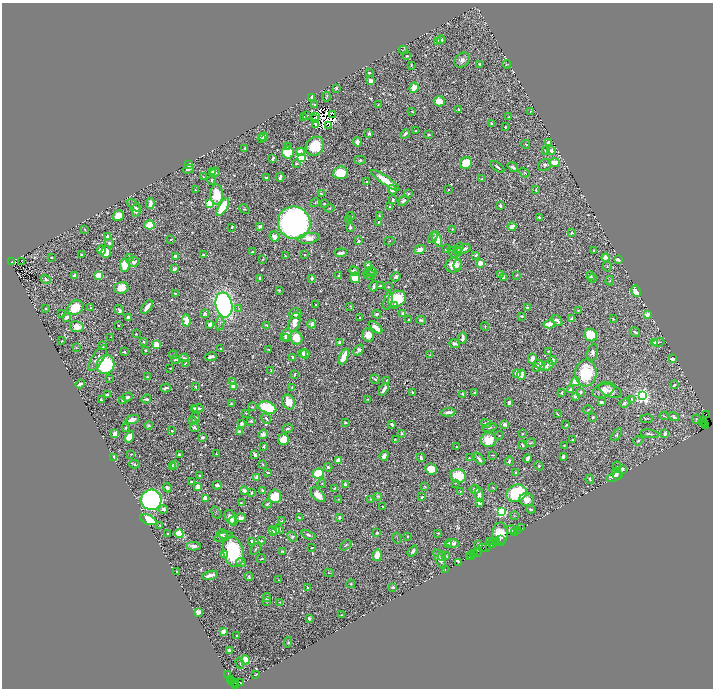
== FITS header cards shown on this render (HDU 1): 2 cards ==
NAXIS1  =                 1421
NAXIS2  =                 1372

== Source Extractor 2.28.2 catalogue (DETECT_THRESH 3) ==
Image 1421 x 1372 px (HDU 1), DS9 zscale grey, zoomed out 1/2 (1 PNG px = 2 x 2 image px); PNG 715 x 690 px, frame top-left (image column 1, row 1371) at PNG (2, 3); each listed source drawn as its Kron ellipse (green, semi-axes under 4 px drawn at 4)
Background 1.23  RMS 0.01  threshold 0.0299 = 3 sigma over >= 5 px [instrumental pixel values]
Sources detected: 968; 85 cannot appear on this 1/2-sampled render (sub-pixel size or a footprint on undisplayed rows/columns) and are neither listed nor drawn; of the other 883, the 500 brightest by FLUX_AUTO listed and drawn (383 fainter detections omitted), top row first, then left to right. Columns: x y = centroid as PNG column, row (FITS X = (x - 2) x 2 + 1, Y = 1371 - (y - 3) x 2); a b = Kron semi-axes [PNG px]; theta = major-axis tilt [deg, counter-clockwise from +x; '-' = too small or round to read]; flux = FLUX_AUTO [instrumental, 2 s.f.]
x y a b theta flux
441 40 4 3 - 3.8
438 41 3 3 - 7.9
403 50 4 2 - 2.1
407 56 3 3 - 2.3
462 60 9 6 40 10
479 64 3 2 - 2.1
507 64 4 3 - 2.2
411 65 4 3 - 1.8
369 73 3 2 - 4.8
370 81 3 3 - 19
336 88 3 3 - 2.8
414 88 5 4 - 30
312 97 3 2 - 9.8
327 97 5 2 - 1.8
439 101 5 5 - 25
315 105 3 2 - 2.9
378 105 3 2 - 1.9
459 109 3 2 - 3.8
412 112 3 3 - 2.9
530 112 3 2 - 2.1
333 114 2 2 - 2
307 115 3 1 - 1.7
303 117 3 2 - 6.3
316 117 2 1 - 2
509 117 4 2 - 1.8
314 118 2 1 - 2
491 123 4 3 - 3.1
316 125 2 1 - 2.1
329 126 2 1 - 2.2
505 127 3 3 - 2.7
416 131 2 2 - 2.3
369 133 2 2 - 15
405 134 5 3 - 7.9
429 134 3 2 - 3.4
264 137 4 2 - 3.9
262 138 2 2 - 2
357 142 5 3 - 7.8
549 142 4 3 - 6.8
526 144 4 2 - 2.4
287 146 2 2 - 2.4
315 146 10 8 48 70
245 148 3 2 - 3.4
546 150 4 3 - 2.5
551 151 4 3 - 9.2
288 152 6 6 - 80
300 152 4 4 - 30
273 158 4 2 - 6.6
302 158 3 3 - 280
360 160 6 3 1 3.9
466 163 6 5 - 51
555 163 5 3 - 41
189 164 4 3 - 20
296 164 3 2 - 3.3
545 165 7 5 36 7.5
498 167 8 2 -38 4.7
513 167 5 3 - 6.5
188 169 5 3 - 4.1
213 171 3 2 - 4.8
215 172 5 4 - 12
340 173 7 6 - 79
524 173 5 4 - 3.3
203 177 3 2 - 2.1
280 177 4 2 - 7.8
266 178 4 2 - 5.2
482 179 2 2 - 3.4
212 180 4 3 - 2.3
385 180 17 4 -35 43
367 181 2 2 - 3.2
536 189 4 2 - 2.3
196 190 3 1 - 1.9
392 190 5 3 - 19
448 190 2 2 - 2.2
217 194 10 6 -90 84
321 194 3 2 - 3.8
408 194 4 2 - 1.8
393 200 4 3 - 2.8
403 201 6 3 39 8.4
150 203 5 3 - 15
210 203 3 3 - 220
315 203 5 3 - 1.9
324 204 2 2 - 2.1
134 205 8 3 -39 3.3
500 205 4 2 - 5.3
390 206 3 2 - 5
223 207 10 4 61 110
329 208 5 4 - 2.3
244 209 5 4 - 3.2
136 210 6 4 -87 14
379 215 4 2 - 1.9
118 216 6 5 - 27
350 216 4 3 - 4
539 217 4 3 - 3.4
349 220 3 2 - 4.3
378 222 3 3 - 2.6
294 223 16 16 - 1000
149 225 5 4 - 32
260 226 3 3 - 5.4
512 226 4 3 - 21
232 227 3 2 - 2
350 227 3 2 - 5.6
84 229 3 2 - 2.4
452 229 4 2 - 1.8
572 233 4 2 - 4.1
107 236 3 2 - 8.2
274 236 5 5 - 15
433 237 6 4 57 3.5
309 238 11 5 7 21
171 239 2 2 - 4.3
437 239 8 4 -67 32
359 241 3 3 - 5.6
389 241 5 2 - 1.8
109 243 4 4 - 4.8
459 248 6 3 57 2.8
447 249 4 3 - 4.9
464 249 7 3 18 12
102 250 4 4 - 22
420 250 6 3 19 21
594 250 3 2 - 1.7
458 251 4 3 - 3.6
106 252 6 4 -88 34
252 252 2 2 - 2.9
453 252 7 3 -51 2.4
341 253 6 2 6 11
82 255 3 2 - 4.3
204 255 3 2 - 11
305 255 2 2 - 2
476 255 4 3 - 4.2
285 256 2 2 - 2.1
52 257 2 2 - 3.4
130 257 2 2 - 4
175 257 3 3 - 11
605 258 4 3 - 20
263 259 3 2 - 2.1
618 259 4 2 - 19
22 261 3 1 - 8.1
12 262 4 2 - 1500
133 262 6 5 - 10
480 263 3 2 - 74
125 265 7 5 82 51
368 265 4 3 - 9.5
454 265 8 7 - 34
458 265 5 3 - 3.8
607 266 5 3 - 2.4
175 269 3 2 - 11
354 271 5 4 - 7.9
371 271 6 3 6 2.6
370 273 7 3 13 2.4
500 274 3 2 - 1.7
339 275 2 2 - 2.7
370 275 6 4 10 2.9
516 275 4 3 - 2.3
590 275 4 3 - 13
75 276 3 2 - 25
99 276 3 3 - 130
396 277 5 3 - 5.4
503 277 3 3 - 7.4
259 278 2 2 - 4.5
312 278 2 2 - 16
355 278 5 5 - 45
593 278 4 3 - 2.2
46 279 5 4 - 3.4
610 281 5 3 - 2.4
374 286 5 2 - 5.9
380 286 3 2 - 5
388 287 2 2 - 2.4
121 288 7 6 - 33
279 290 3 2 - 2.1
636 291 6 4 -62 32
176 293 3 2 - 3.4
397 299 9 7 30 94
388 301 9 4 76 6.8
316 304 2 2 - 2
224 305 13 8 -78 950
350 306 3 2 - 1.8
394 306 4 4 - 3.7
90 307 3 3 - 1.7
147 307 8 2 54 22
46 308 2 2 - 6.5
75 308 8 7 - 63
238 308 3 3 - 1.7
528 308 2 2 - 32
119 310 5 4 - 6.9
578 310 3 2 - 3
403 313 2 2 - 20
62 314 2 2 - 2.9
204 314 4 4 - 7
295 314 6 5 - 6.2
377 314 4 2 - 6.2
647 315 3 3 - 23
521 316 2 2 - 4.9
67 317 4 3 - 13
359 317 3 2 - 2.9
128 318 4 2 - 11
572 318 3 3 - 6.8
409 319 3 2 - 4.3
613 319 4 3 - 2.1
186 320 6 3 -84 32
421 320 5 3 - 5
557 321 6 3 -48 8.5
295 322 9 5 74 19
220 323 7 3 80 3.8
210 324 4 3 - 19
312 324 4 4 - 11
549 324 5 3 - 31
118 325 2 2 - 1.9
266 325 4 2 - 2.3
485 326 4 3 - 1.9
77 327 7 5 -13 18
376 327 8 4 -44 20
635 332 5 3 - 4
136 334 2 2 - 1.7
286 335 6 5 - 14
368 335 6 6 - 26
591 335 7 6 - 78
111 337 2 2 - 1.8
286 338 3 2 - 3.7
296 338 7 6 - 34
462 338 5 3 - 14
62 341 3 2 - 2.3
144 342 3 3 - 5.1
340 342 2 2 - 8.6
658 342 6 3 16 2.7
655 343 2 2 - 21
156 344 4 3 - 41
454 344 5 3 - 8.8
102 346 3 3 - 7.2
76 348 3 3 - 2.6
220 348 2 2 - 3.1
145 350 2 2 - 8.9
269 350 3 2 - 4.2
359 350 6 4 45 7.7
548 351 3 2 - 2.4
125 352 3 2 - 3.3
592 352 8 5 75 7.4
303 353 4 2 - 8.5
305 354 4 3 - 32
173 355 4 3 - 2.1
430 355 2 2 - 1.7
344 356 8 3 66 42
211 357 6 3 10 11
292 357 2 2 - 3.9
98 358 15 5 57 12
184 358 5 3 - 3.9
532 358 5 4 - 13
672 359 4 2 - 8.1
175 360 4 2 - 4.4
552 360 4 3 - 8.4
185 363 3 2 - 2.9
106 365 9 8 - 250
540 365 6 4 -37 10
547 366 7 4 32 11
536 367 3 3 - 4.3
170 368 2 2 - 1.7
271 370 2 2 - 3.7
517 373 3 3 - 45
586 373 13 10 82 110
295 374 4 2 - 2.6
521 375 5 3 - 17
147 377 3 2 - 3.5
109 378 4 2 - 1.8
375 379 5 2 - 3
387 380 2 2 - 2.4
575 381 5 4 - 25
232 382 3 2 - 3.2
80 384 5 2 - 10
674 385 3 2 - 4.2
234 386 3 2 - 59
196 387 3 2 - 3.1
292 387 2 2 - 1.8
166 388 5 2 - 5
384 390 6 2 53 15
570 390 3 3 - 9.1
603 390 11 7 23 24
610 391 12 6 -20 12
412 392 3 2 - 2.4
562 392 3 2 - 1.8
580 392 3 2 - 4.2
475 393 4 2 - 5
463 394 4 2 - 6.1
107 395 3 3 - 7.3
642 395 4 4 - 760
575 396 4 3 - 8
127 397 5 3 - 7.8
146 399 5 3 - 4.1
368 399 4 2 - 1.8
632 399 3 2 - 1.9
101 400 3 2 - 5.1
123 400 4 3 - 9.5
288 402 8 6 -65 28
509 402 3 3 - 9.8
601 402 3 2 - 5.5
625 403 6 3 21 6.2
231 404 3 2 - 2
252 407 3 2 - 3.5
267 407 9 5 -19 110
194 408 3 3 - 4.3
198 408 6 3 4 9.4
588 410 4 2 - 2.1
448 412 7 2 6 9.6
246 413 4 3 - 1.9
557 414 3 2 - 1.7
706 414 2 1 - 34
664 416 4 2 - 1.7
593 417 3 2 - 3.2
674 417 5 4 - 6.5
195 418 5 3 - 4.5
266 419 5 3 - 4.5
646 419 6 2 7 1.8
696 419 4 3 - 2.2
132 420 7 4 18 18
193 421 2 2 - 4.7
251 421 4 2 - 4.3
345 422 4 3 - 3.5
703 422 3 1 - 730
486 423 5 3 - 3.6
705 423 2 1 - 22
241 424 4 4 - 4.5
392 424 3 2 - 9.5
505 424 3 3 - 15
148 425 4 4 - 2.8
566 425 4 2 - 2.4
705 425 3 2 - 2.1
126 428 4 3 - 2.6
194 428 5 3 - 5.5
489 428 7 4 15 3.3
288 429 5 3 - 3.7
172 431 2 2 - 2.9
239 432 3 3 - 6.4
115 434 3 2 - 25
263 434 5 4 - 12
401 434 3 2 - 3.3
522 434 3 2 - 2.5
617 434 7 3 55 3.6
649 434 9 3 -8 5.1
665 434 4 3 - 7.2
499 435 4 3 - 1.8
129 437 6 4 58 44
202 437 3 3 - 6.3
395 439 3 2 - 2
283 440 5 5 - 66
488 440 8 7 - 42
573 440 3 2 - 2.4
638 441 5 3 - 3.8
530 443 5 3 - 3.6
522 445 4 2 - 3.3
263 446 3 3 - 4.7
456 446 2 2 - 1.7
564 446 3 3 - 2.5
131 454 2 2 - 2.7
179 454 3 2 - 3.6
216 454 2 2 - 1.8
255 455 4 3 - 9.6
492 455 3 1 - 1.7
384 456 5 3 - 8.1
563 456 2 2 - 11
114 457 3 3 - 20
421 458 4 2 - 6.6
469 458 3 2 - 2.2
479 459 7 3 -51 9
527 459 4 3 - 16
338 460 3 3 - 24
509 461 4 3 - 5
134 464 5 2 - 4.4
174 464 3 2 - 6.6
263 464 3 2 - 2
172 466 2 2 - 1.9
539 466 5 4 - 2.3
617 466 4 3 - 1.9
328 467 4 3 - 4.3
431 469 6 5 - 39
622 469 4 4 - 7.6
267 472 3 2 - 2.7
318 473 5 5 - 80
516 473 4 3 - 3.3
616 474 6 4 -78 7.6
200 476 3 2 - 5.2
458 476 8 6 -16 66
257 477 3 3 - 18
614 477 8 4 17 12
590 479 4 3 - 4.4
191 482 3 3 - 3.2
322 483 4 3 - 1.7
455 483 3 3 - 1.9
345 484 3 2 - 11
217 485 4 3 - 7.5
197 486 4 3 - 9.4
425 487 4 3 - 2.5
167 488 4 4 - 9.5
335 488 3 3 - 1.8
493 488 2 2 - 1.9
475 489 5 3 - 8.1
262 490 3 2 - 5.5
244 491 4 2 - 15
461 491 3 3 - 1.7
251 493 4 3 - 2.8
517 493 11 8 22 220
479 494 7 3 -80 18
318 495 9 5 -46 29
275 496 7 6 - 71
378 496 3 3 - 2.9
422 497 3 2 - 3.6
205 498 3 3 - 29
339 499 2 2 - 2.6
370 499 2 2 - 2
151 500 10 10 - 920
527 500 7 6 - 16
241 503 3 2 - 2.8
479 503 3 2 - 13
267 504 5 3 - 2.5
383 506 2 2 - 2
163 509 4 4 - 7.9
531 509 4 2 - 4.4
501 511 3 3 - 410
216 512 6 3 -61 2.1
514 516 4 3 - 1.8
230 517 7 5 -66 19
299 517 3 2 - 4.2
339 517 4 2 - 4.3
241 518 5 4 - 9.3
148 520 9 4 -22 81
233 521 4 3 - 9.8
281 521 4 3 - 2.2
160 525 3 2 - 2.2
522 528 2 2 - 160
279 529 5 4 - 3.7
276 530 3 2 - 18
511 530 5 2 - 9
517 530 2 1 - 53
273 531 5 4 - 19
515 532 2 1 - 35
377 533 3 2 - 4
438 533 3 2 - 3.5
168 534 2 2 - 7.4
179 534 4 4 - 86
222 534 5 3 - 6
500 534 12 7 89 59
308 535 7 4 -23 4.7
407 536 2 2 - 2.4
223 537 9 3 15 4.7
292 537 5 3 - 4.7
397 538 5 2 - 1.8
501 539 2 1 - 69
251 541 3 2 - 3.8
262 541 3 2 - 2.7
497 541 2 1 - 110
489 542 2 1 - 2
495 542 2 1 - 190
452 543 6 3 -11 12
479 544 4 2 - 4.8
493 544 4 1 - 360
346 545 6 3 36 2.5
449 545 3 2 - 3.9
194 546 7 4 2 8.8
312 547 2 2 - 2.4
483 548 2 1 - 54
486 548 5 1 - 330
256 549 7 2 50 3.1
283 551 3 2 - 4
413 551 6 4 50 6.1
233 552 16 10 -76 150
477 552 3 1 - 39
225 554 4 4 - 37
474 554 3 2 - 190
377 555 6 4 79 30
442 556 5 3 - 3.7
446 556 4 2 - 4.5
469 556 2 1 - 120
471 556 2 1 - 170
261 559 5 2 - 2.6
440 559 11 4 -65 10
459 562 3 2 - 140
241 563 5 3 - 2.2
446 570 2 1 - 22
176 571 2 2 - 2.5
329 573 5 3 - 2.4
210 575 8 3 13 12
249 577 4 4 - 3.5
279 580 3 2 - 1.8
351 584 4 3 - 2.4
393 587 4 3 - 4.5
307 588 3 2 - 1.7
267 597 4 4 - 5.2
267 601 3 3 - 2.1
279 602 2 2 - 2.5
198 612 4 3 - 23
341 615 2 2 - 3.2
309 618 2 2 - 25
223 631 2 2 - 48
237 636 3 2 - 3
288 642 5 3 - 3.1
229 651 4 3 - 5
245 660 4 4 - 120
240 663 5 2 - 2
227 674 2 1 - 40
255 675 3 1 - 2.3
231 679 2 1 - 64
232 682 2 2 - 240
234 683 4 2 - 240
240 683 4 2 - 21
236 685 3 2 - 130
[383 fainter detections neither listed nor drawn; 85 sub-pixel or undisplayed-footprint detections neither listed nor drawn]